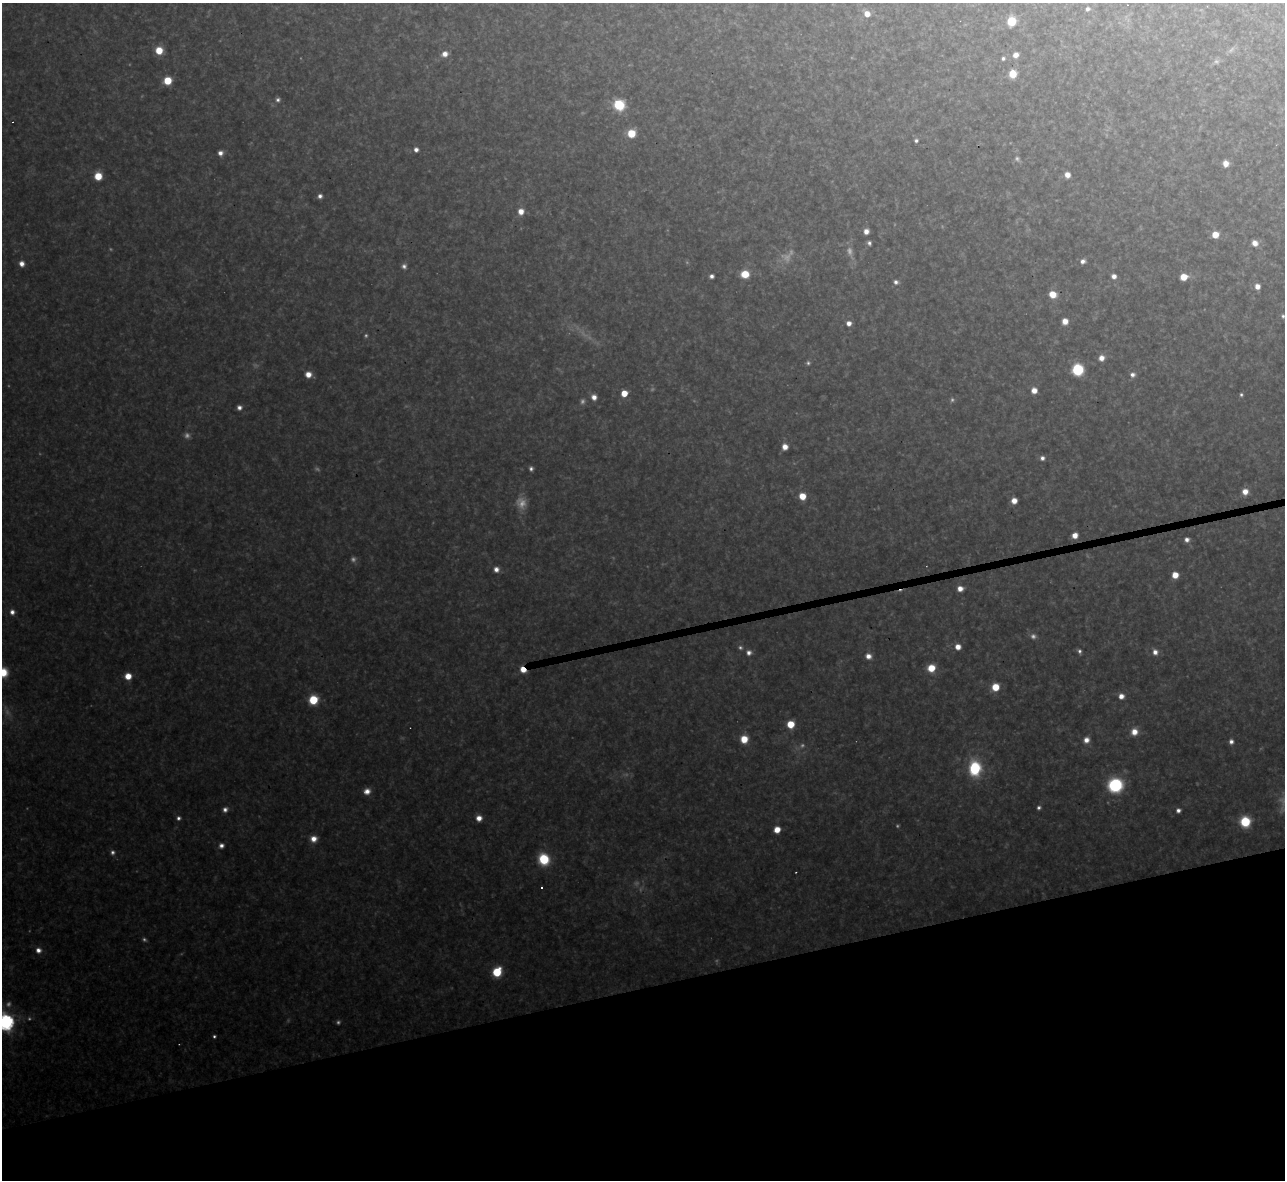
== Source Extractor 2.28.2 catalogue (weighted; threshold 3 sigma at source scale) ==
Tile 14 of 4 x 4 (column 2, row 4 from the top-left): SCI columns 1284-2566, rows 142-1319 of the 5133 x 5115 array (HDU 1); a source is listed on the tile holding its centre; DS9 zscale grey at full resolution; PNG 1287 x 1182 px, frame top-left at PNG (2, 3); no overlay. Shown black and unused: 17% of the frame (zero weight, under 3 of 4 exposures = <1% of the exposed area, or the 3 px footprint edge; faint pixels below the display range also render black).
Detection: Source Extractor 2.28.2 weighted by HDU 2 'WHT'; one run over the whole footprint, this tile lists its part. Background 0.319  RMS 0.019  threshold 0.0871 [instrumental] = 3 sigma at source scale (4.5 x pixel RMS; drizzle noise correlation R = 1.50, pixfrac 1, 0.05/0.05 arcsec/px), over >= 5 px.
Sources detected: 120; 23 too faint to see at this stretch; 3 cosmic-ray / hot-pixel residue — not listed; the other 94 listed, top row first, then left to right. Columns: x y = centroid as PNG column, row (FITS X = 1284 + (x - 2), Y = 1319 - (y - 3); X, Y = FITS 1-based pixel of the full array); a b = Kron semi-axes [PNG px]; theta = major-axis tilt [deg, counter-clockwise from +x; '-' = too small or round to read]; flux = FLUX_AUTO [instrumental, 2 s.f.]
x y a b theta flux
1088 9 5 5 - 5.5
867 14 6 6 - 22
1012 21 6 6 - 74
159 50 6 6 - 43
445 54 7 6 - 16
1016 55 6 5 - 15
1003 58 5 5 - 4.3
1013 74 6 6 - 40
167 81 6 6 - 52
278 100 6 6 - 5.7
619 105 8 7 - 98
631 133 7 6 - 51
916 141 5 4 - 4.5
416 150 5 5 - 9
220 153 5 5 - 11
1226 163 6 6 - 16
1067 175 6 5 - 16
98 176 6 6 - 43
320 196 5 5 - 7.7
521 211 7 6 - 19
866 231 5 5 - 13
1215 235 6 5 - 34
869 243 5 4 - 5.3
1255 243 6 6 - 16
1083 261 6 5 - 9.1
22 264 6 6 - 13
404 266 6 6 - 6.9
745 274 7 6 - 44
711 276 4 4 - 7.5
1114 276 5 5 - 11
1184 277 6 6 - 32
896 282 6 5 - 6.5
1257 286 6 5 - 15
1053 294 7 6 - 32
1283 316 6 5 - 4.6
1065 321 6 5 - 19
849 323 5 5 - 12
1101 358 6 6 - 15
808 363 6 5 - 4.4
1078 370 7 7 - 170
308 374 6 6 - 19
1132 375 7 6 - 8.5
1034 390 6 5 - 18
624 393 5 5 - 38
1241 395 4 4 - 3.6
594 397 6 5 - 13
239 407 6 5 - 8.8
785 447 6 5 - 18
1042 458 5 5 - 7.3
531 469 5 4 - 5.6
1245 492 6 6 - 19
802 496 6 6 - 35
1014 501 5 5 - 20
1075 535 6 5 - 20
1187 540 5 5 - 9.1
496 569 5 5 - 12
1175 575 5 5 - 27
960 589 6 5 - 15
12 612 7 6 - 10
958 647 6 6 - 18
1079 651 6 4 -64 6
1155 652 7 6 - 12
749 653 7 6 - 9.6
868 656 7 6 - 14
931 668 7 6 - 42
523 670 6 4 -48 26
3 672 9 9 - 47
128 676 6 6 - 28
995 687 6 6 - 45
1121 696 6 6 - 15
313 700 7 6 - 75
790 724 6 6 - 45
1134 732 8 7 - 23
744 739 6 6 - 38
1086 740 7 6 - 14
1231 741 5 5 - 8.1
975 768 10 8 -89 170
1115 785 11 11 - 170
367 791 8 7 - 15
1039 807 5 4 - 4.9
225 809 6 5 - 8.3
1178 810 5 4 - 7.4
178 818 5 5 - 6.1
479 818 6 6 - 17
1245 822 8 7 - 87
777 830 5 5 - 27
313 839 7 7 - 19
221 845 6 6 - 8.6
113 852 6 6 - 6.6
544 859 9 8 - 96
38 950 7 6 - 12
497 972 7 6 - 76
6 1022 7 7 - 780
214 1036 3 3 - 3.7
Overlapping masked pixels (flux is a lower limit): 1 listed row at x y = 523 670
Isophote crosses this tile's border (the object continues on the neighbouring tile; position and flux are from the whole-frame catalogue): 3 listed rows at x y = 1283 316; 3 672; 6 1022